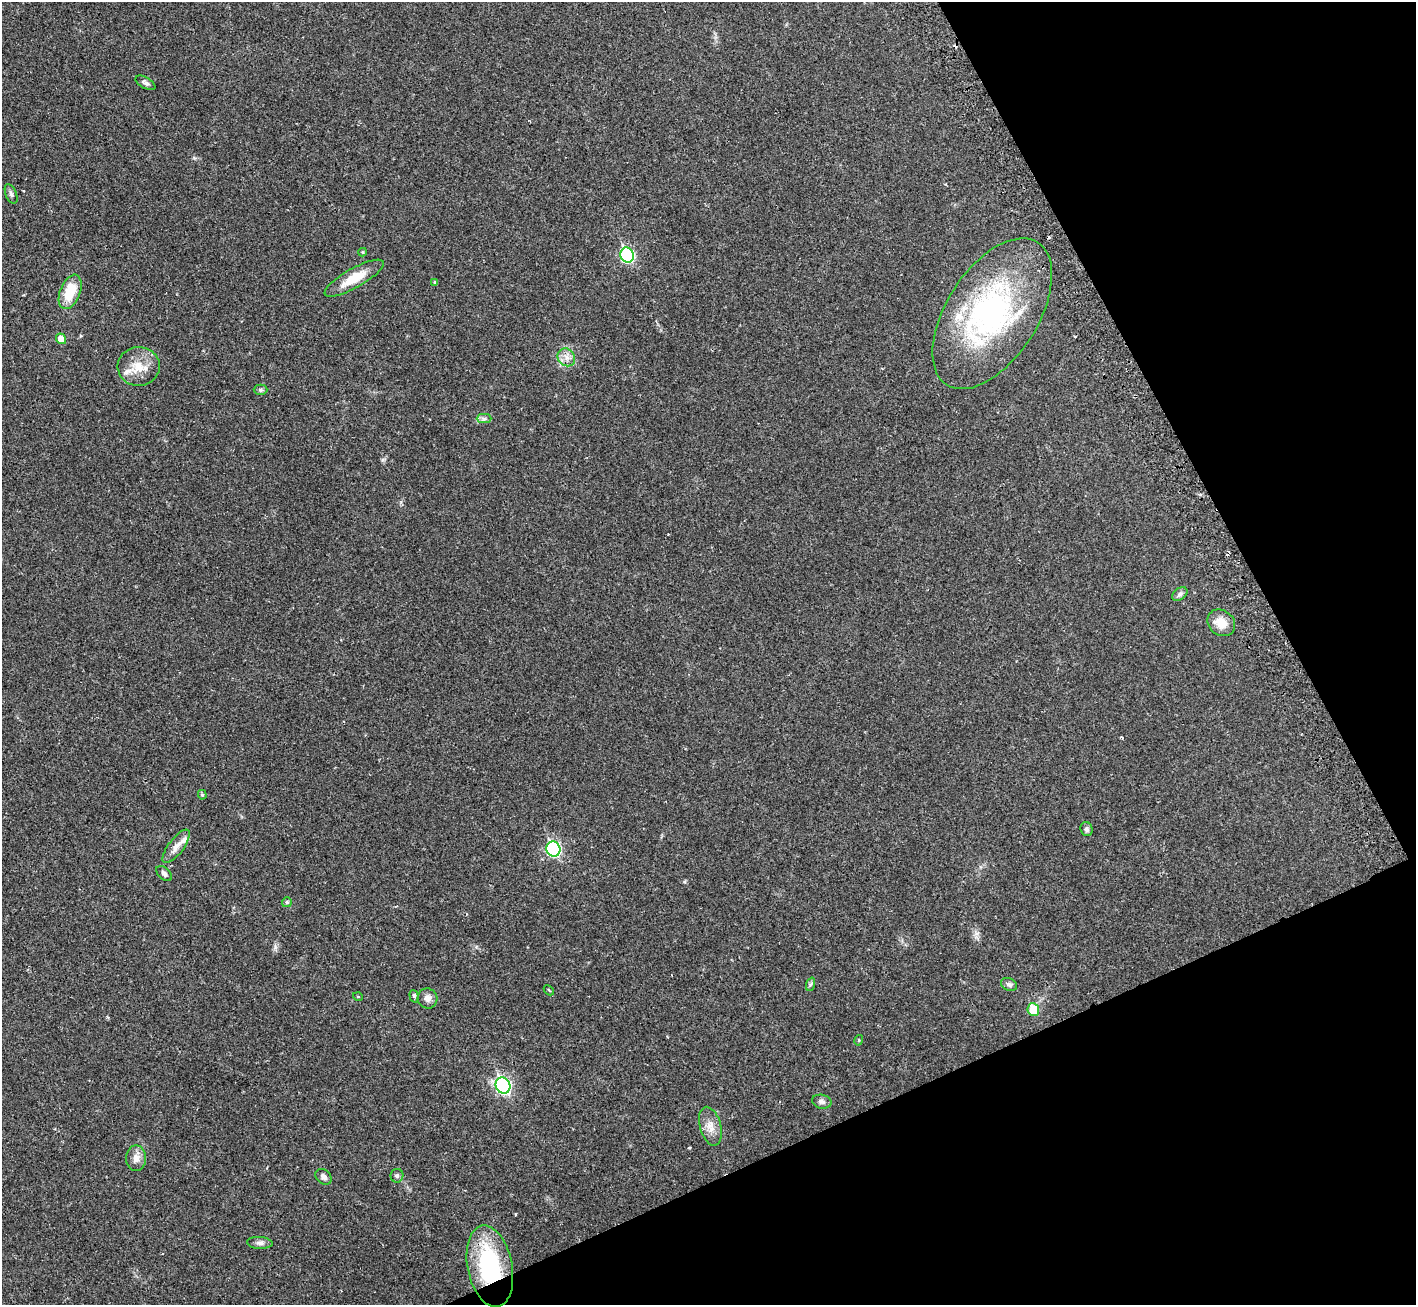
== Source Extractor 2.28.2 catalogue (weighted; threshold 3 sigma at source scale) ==
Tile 12 of 4 x 4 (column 4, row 3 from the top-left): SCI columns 4336-5749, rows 1514-2816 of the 5813 x 5816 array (HDU 1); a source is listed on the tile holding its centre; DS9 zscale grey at full resolution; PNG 1418 x 1307 px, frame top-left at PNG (2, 2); each listed source drawn as its Kron ellipse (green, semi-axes under 4 px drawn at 4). Shown black and unused: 23% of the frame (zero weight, under 2 of 3 exposures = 4% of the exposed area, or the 3 px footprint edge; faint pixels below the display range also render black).
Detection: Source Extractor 2.28.2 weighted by HDU 2 'WHT'; one run over the whole footprint, this tile lists its part. Background 0.0274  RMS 0.0043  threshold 0.0194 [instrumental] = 3 sigma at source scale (4.5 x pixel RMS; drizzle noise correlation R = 1.50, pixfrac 1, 0.05/0.05 arcsec/px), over >= 5 px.
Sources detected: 43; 1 inside a brighter object's white glare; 3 cosmic-ray / hot-pixel residue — neither listed nor drawn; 2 inside a brighter listed object's ellipse — not listed separately; the other 37 listed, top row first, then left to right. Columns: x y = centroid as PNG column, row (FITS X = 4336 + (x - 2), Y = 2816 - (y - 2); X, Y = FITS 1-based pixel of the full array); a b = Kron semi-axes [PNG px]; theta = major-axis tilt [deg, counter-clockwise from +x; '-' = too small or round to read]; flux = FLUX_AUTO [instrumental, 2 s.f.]
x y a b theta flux
145 83 11 5 -29 1.2
11 194 10 5 -68 1.1
362 252 4 4 - 0.44
627 255 7 6 - 44
354 278 33 9 29 9.4
435 282 4 3 - 0.74
70 292 18 10 68 11
992 314 85 45 57 91
61 339 5 5 - 4.9
566 357 9 8 - 2.6
139 366 21 19 1 8.5
260 390 7 5 0 0.76
484 419 7 4 0 0.97
1180 594 8 5 36 1.1
1221 623 15 12 -39 5.8
202 795 5 4 - 0.57
1087 829 7 6 - 1.1
176 846 20 7 53 3.4
553 849 8 7 - 56
164 874 9 5 -43 1.2
287 902 5 5 - 0.64
811 984 7 4 70 0.72
1009 984 8 6 -24 1.2
549 990 6 2 -46 0.36
414 996 6 4 -74 0.78
358 997 5 3 - 0.33
428 998 10 10 - 2.1
1033 1010 6 5 - 11
859 1040 5 3 - 0.39
503 1085 8 7 - 72
822 1102 10 7 -11 1.4
710 1126 20 10 -74 4.3
136 1158 13 10 90 2.9
397 1176 7 6 - 0.86
324 1177 9 6 -40 1.6
260 1243 13 6 -4 1.5
490 1266 41 22 -79 43
Overlapping masked pixels (flux is a lower limit): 1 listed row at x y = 490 1266